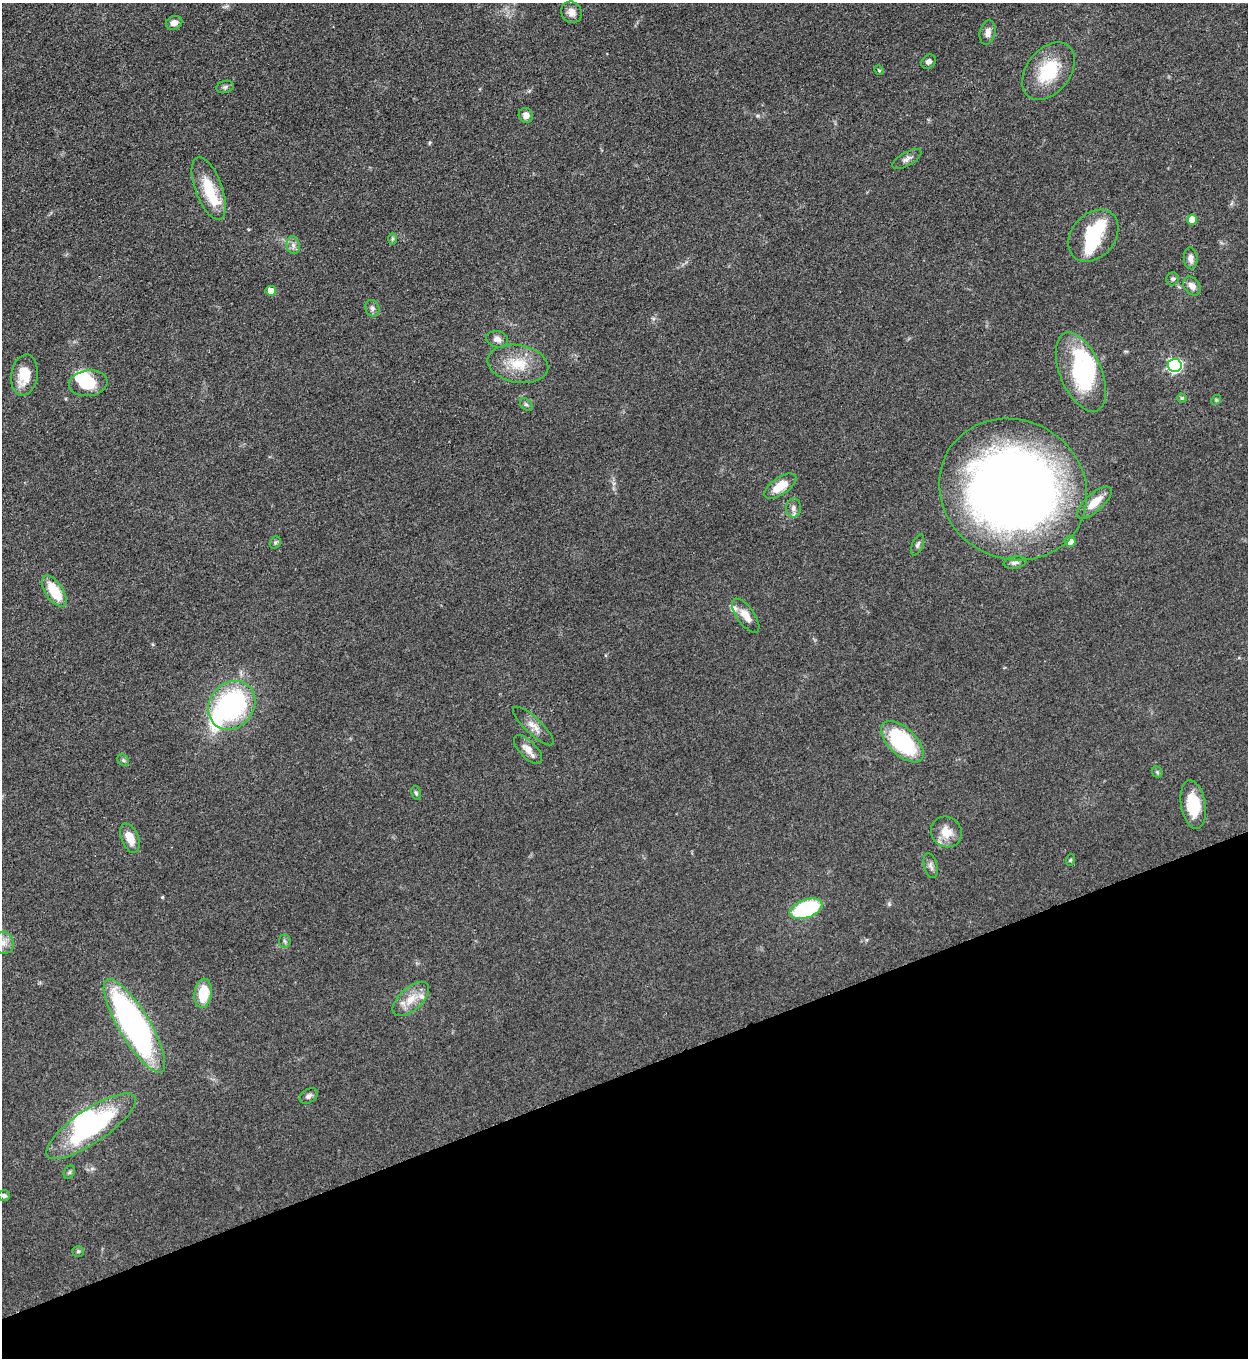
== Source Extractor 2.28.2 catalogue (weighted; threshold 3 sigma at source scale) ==
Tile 14 of 4 x 4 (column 2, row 4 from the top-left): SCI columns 1533-2778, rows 10-1365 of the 5427 x 5438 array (HDU 1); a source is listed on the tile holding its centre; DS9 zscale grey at full resolution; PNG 1250 x 1360 px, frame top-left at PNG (2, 3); each listed source drawn as its Kron ellipse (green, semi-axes under 4 px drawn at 4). Shown black and unused: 21% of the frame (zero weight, under 3 of 5 exposures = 1% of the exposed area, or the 3 px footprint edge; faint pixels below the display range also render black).
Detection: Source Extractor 2.28.2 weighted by HDU 2 'WHT'; one run over the whole footprint, this tile lists its part. Background 0.0634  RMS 0.0057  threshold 0.0255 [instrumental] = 3 sigma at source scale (4.5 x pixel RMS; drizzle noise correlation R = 1.50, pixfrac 1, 0.05/0.05 arcsec/px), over >= 5 px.
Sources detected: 72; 7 inside a brighter object's white glare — neither listed nor drawn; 4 inside a brighter listed object's ellipse — not listed separately; the other 61 listed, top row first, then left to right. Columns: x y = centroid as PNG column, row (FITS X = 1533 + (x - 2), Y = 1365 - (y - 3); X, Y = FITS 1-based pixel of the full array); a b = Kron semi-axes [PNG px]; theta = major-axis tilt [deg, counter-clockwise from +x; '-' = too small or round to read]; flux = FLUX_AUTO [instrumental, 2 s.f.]
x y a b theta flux
572 12 11 10 - 4
174 23 8 6 23 3.5
988 32 12 8 78 4
928 62 8 6 44 2
879 70 5 4 - 0.65
1048 71 32 21 52 27
225 87 9 6 15 1.3
526 115 7 7 - 3.5
907 159 16 6 29 2.7
209 188 33 13 -70 22
1192 220 5 5 - 7.8
1093 236 29 21 48 25
392 239 6 4 89 0.89
293 245 9 6 -78 2.4
1191 258 11 7 -84 3.6
1172 279 6 6 - 1.5
1192 286 10 7 -51 3.4
271 291 5 5 - 8.7
372 308 8 7 - 1.7
497 339 11 8 -12 3
518 364 30 18 -10 17
1175 365 7 6 - 120
1081 372 42 20 -67 53
24 375 21 13 81 14
88 383 19 13 7 19
1182 398 5 4 - 0.97
1216 400 5 4 - 0.73
526 405 7 5 -46 1.2
780 486 18 8 35 11
1013 489 75 69 -30 600
1094 503 22 8 42 9
793 508 9 7 83 2.7
1070 541 5 5 - 4.7
275 543 6 5 - 1
917 545 11 5 66 1.5
1015 562 11 6 9 2.1
54 591 18 8 -56 17
746 616 20 8 -54 6.5
232 705 26 22 51 87
533 726 27 8 -43 5.2
903 742 26 13 -44 56
528 750 18 8 -46 5.3
123 760 6 5 - 1.1
1157 772 6 5 - 0.88
416 793 7 4 -78 0.99
1193 805 24 12 -80 18
946 832 16 14 -40 8.6
130 838 15 8 -68 8.1
1070 860 6 3 71 0.58
931 866 13 6 -76 2.2
806 909 17 9 20 58
285 941 6 6 - 1.2
3 943 11 10 - 4.1
203 993 14 8 84 17
411 999 22 11 42 9.5
134 1026 53 15 -59 190
309 1096 10 6 34 1.9
91 1126 53 16 34 76
69 1172 7 5 60 1
4 1196 6 5 - 1.3
78 1251 6 5 - 0.87
Isophote crosses this tile's border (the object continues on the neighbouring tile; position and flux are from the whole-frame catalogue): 1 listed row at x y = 3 943
Unlisted compact peaks at least as high as the median listed source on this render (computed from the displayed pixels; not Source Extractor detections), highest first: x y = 162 897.